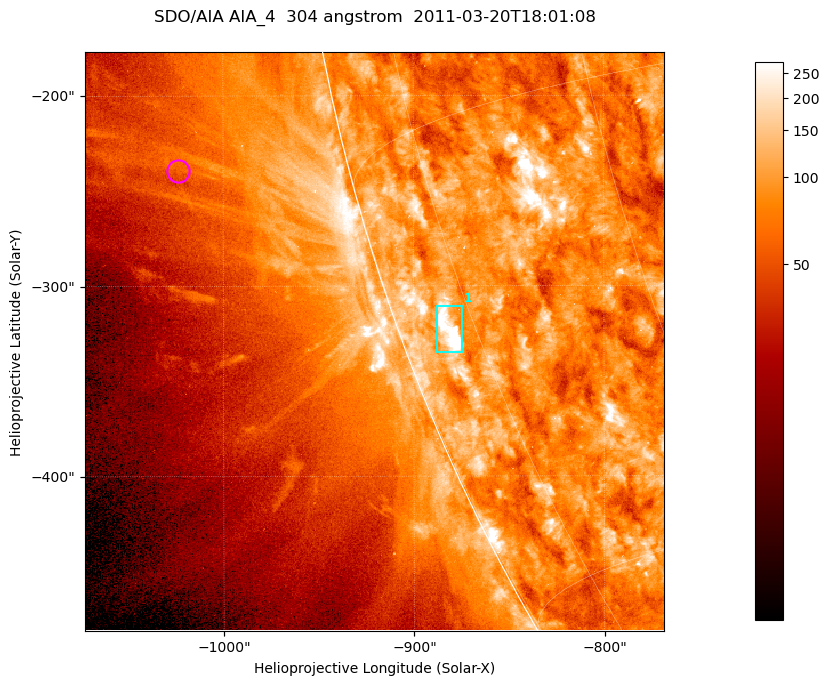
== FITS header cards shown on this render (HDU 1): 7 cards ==
TELESCOP= 'SDO/AIA '           / For AIA: SDO/AIA
INSTRUME= 'AIA_4   '           / For AIA: AIA_ATA1, AIA_ATA2, AIA_ATA3 or AIA_AT
WAVELNTH=                  304 / [angstrom] Wavelength
WAVEUNIT= 'angstrom'           / Wavelength unit: angstrom
DATE-OBS= '2011-03-20T18:01:08.124' / [ISO] Date when observation started; ISO 8
CTYPE1  = 'HPLN-TAN'           / CTYPE1; Typically HPLN
CTYPE2  = 'HPLT-TAN'           / CTYPE2; Typically HPLT

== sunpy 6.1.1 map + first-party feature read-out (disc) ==
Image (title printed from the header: SDO/AIA AIA_4  304 angstrom  2011-03-20T18:01:08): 507 x 507 px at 0.6 arcsec/px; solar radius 964 arcsec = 1606 px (partial field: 1.4% of the solar disc is inside the frame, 44% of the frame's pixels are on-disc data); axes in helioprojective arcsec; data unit not stated in the header (colour bar unlabelled)
Orientation: roll -0.132 deg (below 1 deg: not rotated)
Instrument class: DISC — disc imager (sunpy class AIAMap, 304 A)
Bright regions (active regions / flare kernels): reference = the on-disc median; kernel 5 px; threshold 5 sigma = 147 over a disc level ~84.2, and >= 1.15x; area >= 257 px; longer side >= 6 px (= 3.6 arcsec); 1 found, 1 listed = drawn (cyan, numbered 1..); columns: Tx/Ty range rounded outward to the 2 arcsec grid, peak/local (2 s.f.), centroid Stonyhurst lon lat
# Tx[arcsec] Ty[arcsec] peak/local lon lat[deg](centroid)
1 -888..-874 -336..-310 6.9 -78 -21
Off-limb structures (1.02-1.3 R_sun): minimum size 128 px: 6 found; the strongest spans PA ~100..105 deg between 1.04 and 1.14 R_sun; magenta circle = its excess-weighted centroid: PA ~105 deg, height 1.09 R_sun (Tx ~-1024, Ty ~-240 arcsec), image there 1.5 x the reference